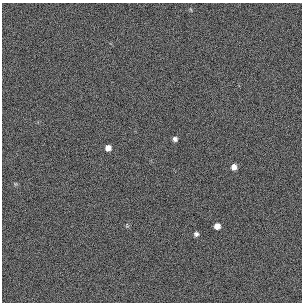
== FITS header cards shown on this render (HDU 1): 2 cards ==
NAXIS1  =                  300 / length of original image axis
NAXIS2  =                  300 / length of original image axis

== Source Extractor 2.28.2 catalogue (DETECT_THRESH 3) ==
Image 300 x 300 px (HDU 1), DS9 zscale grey, 1 PNG px = 1 image px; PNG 304 x 304 px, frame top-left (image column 1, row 300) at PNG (2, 3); no overlay
Background 384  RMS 66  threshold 199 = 3 sigma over >= 5 px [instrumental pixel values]
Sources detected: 7; all 7 listed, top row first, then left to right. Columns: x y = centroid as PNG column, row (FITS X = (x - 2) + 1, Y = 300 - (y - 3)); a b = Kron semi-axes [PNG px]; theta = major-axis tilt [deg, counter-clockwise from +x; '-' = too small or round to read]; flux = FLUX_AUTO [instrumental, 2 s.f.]
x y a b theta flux
175 139 5 5 - 12000
108 148 5 5 - 26000
234 167 6 5 - 27000
15 184 6 3 72 4700
127 226 7 4 90 6300
217 226 6 5 - 25000
196 234 5 5 - 11000